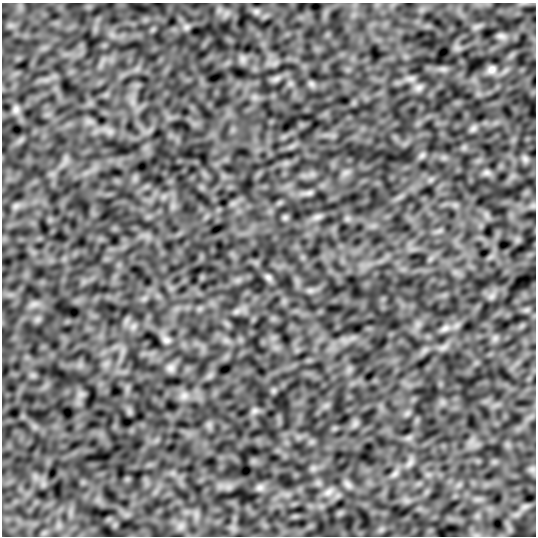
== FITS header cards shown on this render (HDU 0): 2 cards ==
NAXIS1  =                  534
NAXIS2  =                  534

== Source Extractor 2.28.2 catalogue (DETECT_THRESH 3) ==
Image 534 x 534 px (HDU 0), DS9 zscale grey, 1 PNG px = 1 image px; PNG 538 x 538 px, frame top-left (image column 1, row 534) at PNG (2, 3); no overlay
Background -0.0591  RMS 2.5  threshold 7.45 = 3 sigma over >= 5 px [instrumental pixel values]
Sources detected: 30; all 30 listed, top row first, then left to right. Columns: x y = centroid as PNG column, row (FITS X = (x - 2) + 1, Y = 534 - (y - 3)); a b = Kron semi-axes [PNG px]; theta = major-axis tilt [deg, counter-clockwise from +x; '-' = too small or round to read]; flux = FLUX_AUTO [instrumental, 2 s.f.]
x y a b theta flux
256 11 8 5 0 450
186 27 9 7 15 580
501 36 13 6 -12 610
243 59 8 5 -90 580
491 70 12 9 27 910
276 79 11 6 24 630
311 84 9 6 -21 500
419 88 11 8 28 730
16 109 11 9 81 780
473 128 10 6 49 540
422 155 8 6 45 460
525 159 8 6 -45 520
487 172 8 8 - 540
309 193 10 6 13 550
16 206 8 6 45 560
285 217 7 5 0 340
317 217 12 6 15 680
268 277 11 7 -32 500
445 328 12 7 32 760
166 340 11 8 -21 620
171 368 11 10 - 820
184 396 11 9 16 1100
254 411 9 7 32 570
410 463 12 6 52 730
532 469 8 6 20 520
395 474 11 5 41 640
348 484 11 6 -45 650
260 488 11 8 15 710
328 492 14 9 38 1100
525 507 12 5 23 710